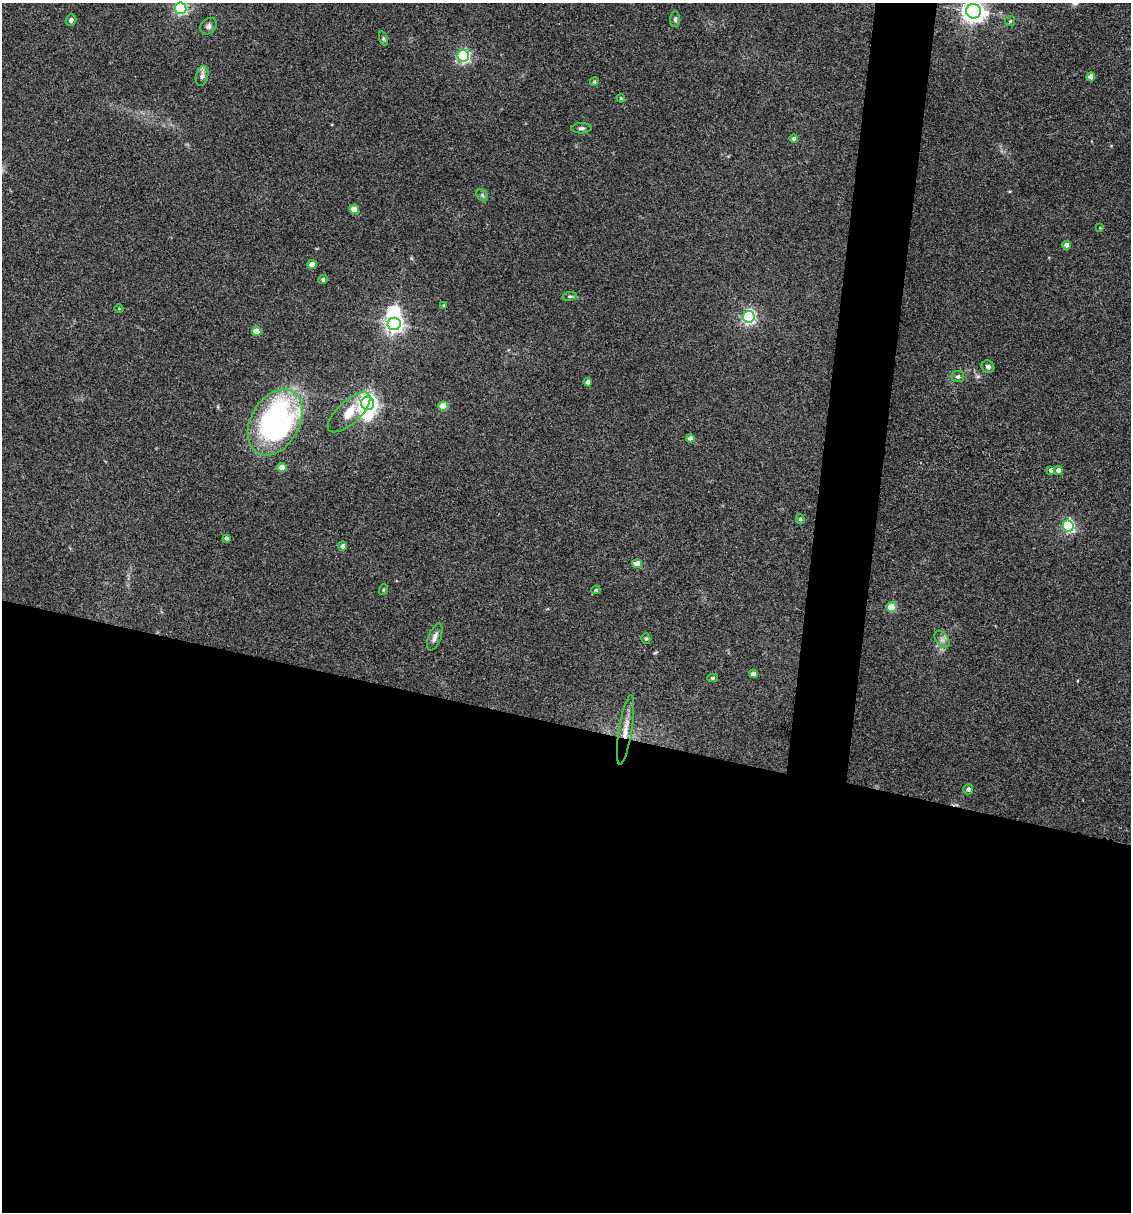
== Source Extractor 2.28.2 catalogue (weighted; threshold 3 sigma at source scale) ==
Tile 14 of 4 x 4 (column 2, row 4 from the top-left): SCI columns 1363-2491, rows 3-1212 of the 4864 x 4846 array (HDU 1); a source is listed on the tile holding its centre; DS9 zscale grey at full resolution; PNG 1133 x 1214 px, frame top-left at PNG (2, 3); each listed source drawn as its Kron ellipse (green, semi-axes under 4 px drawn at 4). Shown black and unused: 44% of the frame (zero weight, under 3 of 4 exposures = <1% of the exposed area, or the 3 px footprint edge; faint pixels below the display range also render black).
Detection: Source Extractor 2.28.2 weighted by HDU 2 'WHT'; one run over the whole footprint, this tile lists its part. Background 0.127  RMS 0.0075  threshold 0.0338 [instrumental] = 3 sigma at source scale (4.5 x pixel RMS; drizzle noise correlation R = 1.50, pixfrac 1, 0.05/0.05 arcsec/px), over >= 5 px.
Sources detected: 54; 2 inside a brighter object's white glare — neither listed nor drawn; the other 52 listed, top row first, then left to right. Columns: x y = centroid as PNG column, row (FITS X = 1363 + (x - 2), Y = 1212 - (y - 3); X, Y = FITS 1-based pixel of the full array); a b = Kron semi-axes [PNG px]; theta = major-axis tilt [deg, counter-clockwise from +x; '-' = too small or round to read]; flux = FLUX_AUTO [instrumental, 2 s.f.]
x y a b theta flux
181 8 6 5 - 140
974 11 7 7 - 600
675 19 8 5 84 1.7
71 20 6 5 - 2
1010 21 5 5 - 1.1
209 26 9 7 45 2.3
383 38 7 3 -72 1
463 56 6 5 - 140
202 76 10 6 75 2.5
1091 77 4 4 - 7.7
594 82 4 4 - 1.3
621 98 4 3 - 0.72
581 128 10 5 1 1.9
794 139 4 4 - 2.1
482 195 6 5 - 1.5
354 209 5 4 - 12
1100 228 3 3 - 0.54
1067 245 4 4 - 5.4
312 265 4 4 - 7.9
323 280 5 4 - 1.6
569 296 7 3 8 1.2
444 305 3 3 - 0.79
119 308 4 3 - 0.59
749 317 6 6 - 180
394 324 6 6 - 360
257 331 5 4 - 12
988 367 6 6 - 2.3
958 377 6 5 - 1.9
588 382 4 4 - 2.4
368 403 6 6 - 390
443 406 5 4 - 21
349 412 27 11 42 16
275 422 35 24 60 210
690 438 4 4 - 3.3
282 467 4 4 - 9.1
1051 470 4 4 - 2.7
1058 470 4 4 - 3.2
800 519 5 4 - 1.6
1068 526 6 5 - 120
226 538 4 4 - 2
342 546 5 4 - 2.6
637 564 5 4 - 9.1
383 590 5 3 - 0.68
596 590 4 4 - 0.95
892 607 5 5 - 30
435 637 14 6 69 3.7
646 639 5 4 - 1.2
942 639 9 6 -54 3
753 674 4 4 - 4.8
712 678 5 4 - 0.98
625 730 35 6 81 10
968 789 5 5 - 2.1
Overlapping masked pixels (flux is a lower limit): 1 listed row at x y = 625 730
Isophote crosses this tile's border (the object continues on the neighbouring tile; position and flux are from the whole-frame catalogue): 2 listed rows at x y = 181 8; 974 11